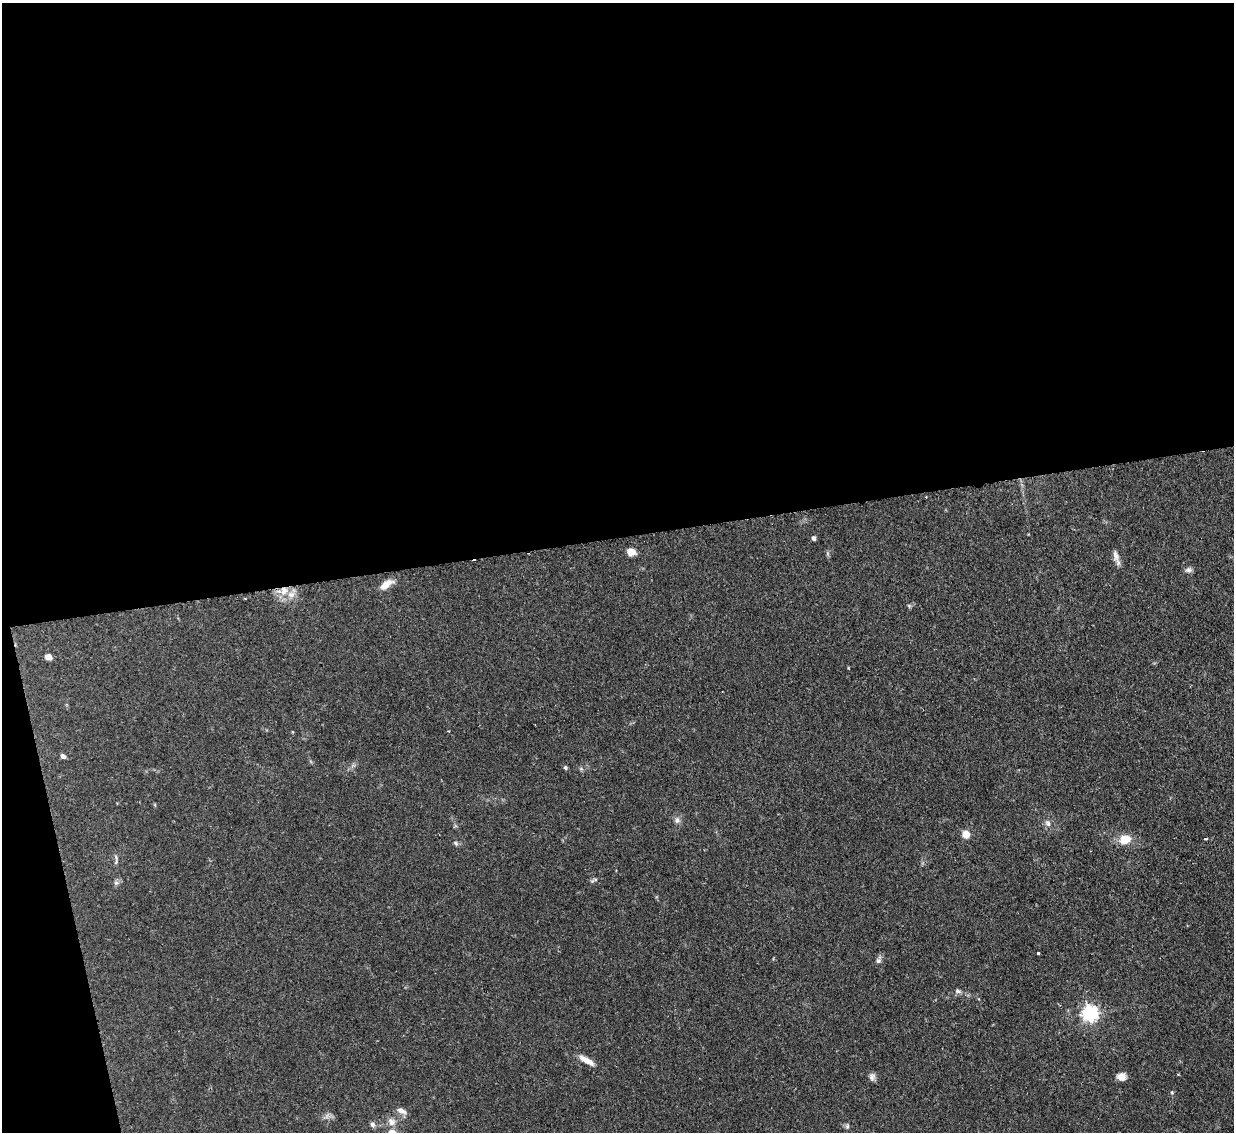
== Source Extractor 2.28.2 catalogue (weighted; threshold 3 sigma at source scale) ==
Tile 1 of 4 x 4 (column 1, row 1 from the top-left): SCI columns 1-1232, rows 3643-4772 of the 4931 x 4910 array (HDU 1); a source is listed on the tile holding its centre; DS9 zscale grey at full resolution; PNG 1236 x 1134 px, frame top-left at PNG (2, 3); no overlay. Shown black and unused: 50% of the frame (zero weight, under 2 of 3 exposures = <1% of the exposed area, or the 3 px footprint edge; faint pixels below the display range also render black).
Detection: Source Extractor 2.28.2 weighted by HDU 2 'WHT'; one run over the whole footprint, this tile lists its part. Background 0.0828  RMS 0.0061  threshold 0.0275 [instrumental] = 3 sigma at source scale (4.5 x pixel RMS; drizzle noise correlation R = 1.50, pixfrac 1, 0.05/0.05 arcsec/px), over >= 5 px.
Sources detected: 32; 1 cosmic-ray / hot-pixel residue — not listed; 1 inside a brighter listed object's ellipse — not listed separately; the other 30 listed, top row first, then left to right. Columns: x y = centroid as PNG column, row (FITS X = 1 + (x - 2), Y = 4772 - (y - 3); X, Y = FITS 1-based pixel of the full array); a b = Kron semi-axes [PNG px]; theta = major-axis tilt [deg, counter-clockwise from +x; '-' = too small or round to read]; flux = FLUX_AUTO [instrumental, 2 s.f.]
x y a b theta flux
814 538 4 4 - 1.9
631 552 8 7 - 5.6
1115 556 14 8 -79 3.5
1188 570 8 7 - 2
386 585 16 7 33 6.8
284 591 11 9 48 6.2
48 657 6 5 - 3.6
292 732 3 2 - 0.52
63 756 6 5 - 1.7
565 768 5 5 - 1
677 820 8 7 - 2.1
1048 823 10 6 -54 2.3
966 834 8 7 - 5.7
1125 839 13 10 5 9.3
1206 839 3 3 - 2.1
456 843 7 5 -47 1.1
116 862 8 5 77 1.2
594 880 10 4 24 1.2
116 883 7 6 - 1.5
1038 953 3 3 - 1.5
878 961 8 7 - 1.7
958 991 8 5 -27 1.4
1090 1014 6 6 - 170
587 1060 21 6 -31 5.6
872 1077 10 7 -88 2.2
1121 1077 10 9 - 3.9
401 1111 11 6 -24 3.5
392 1122 10 9 - 3.6
372 1124 7 5 -57 1.7
847 1126 6 5 - 1.1
Overlapping masked pixels (flux is a lower limit): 1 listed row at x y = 284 591